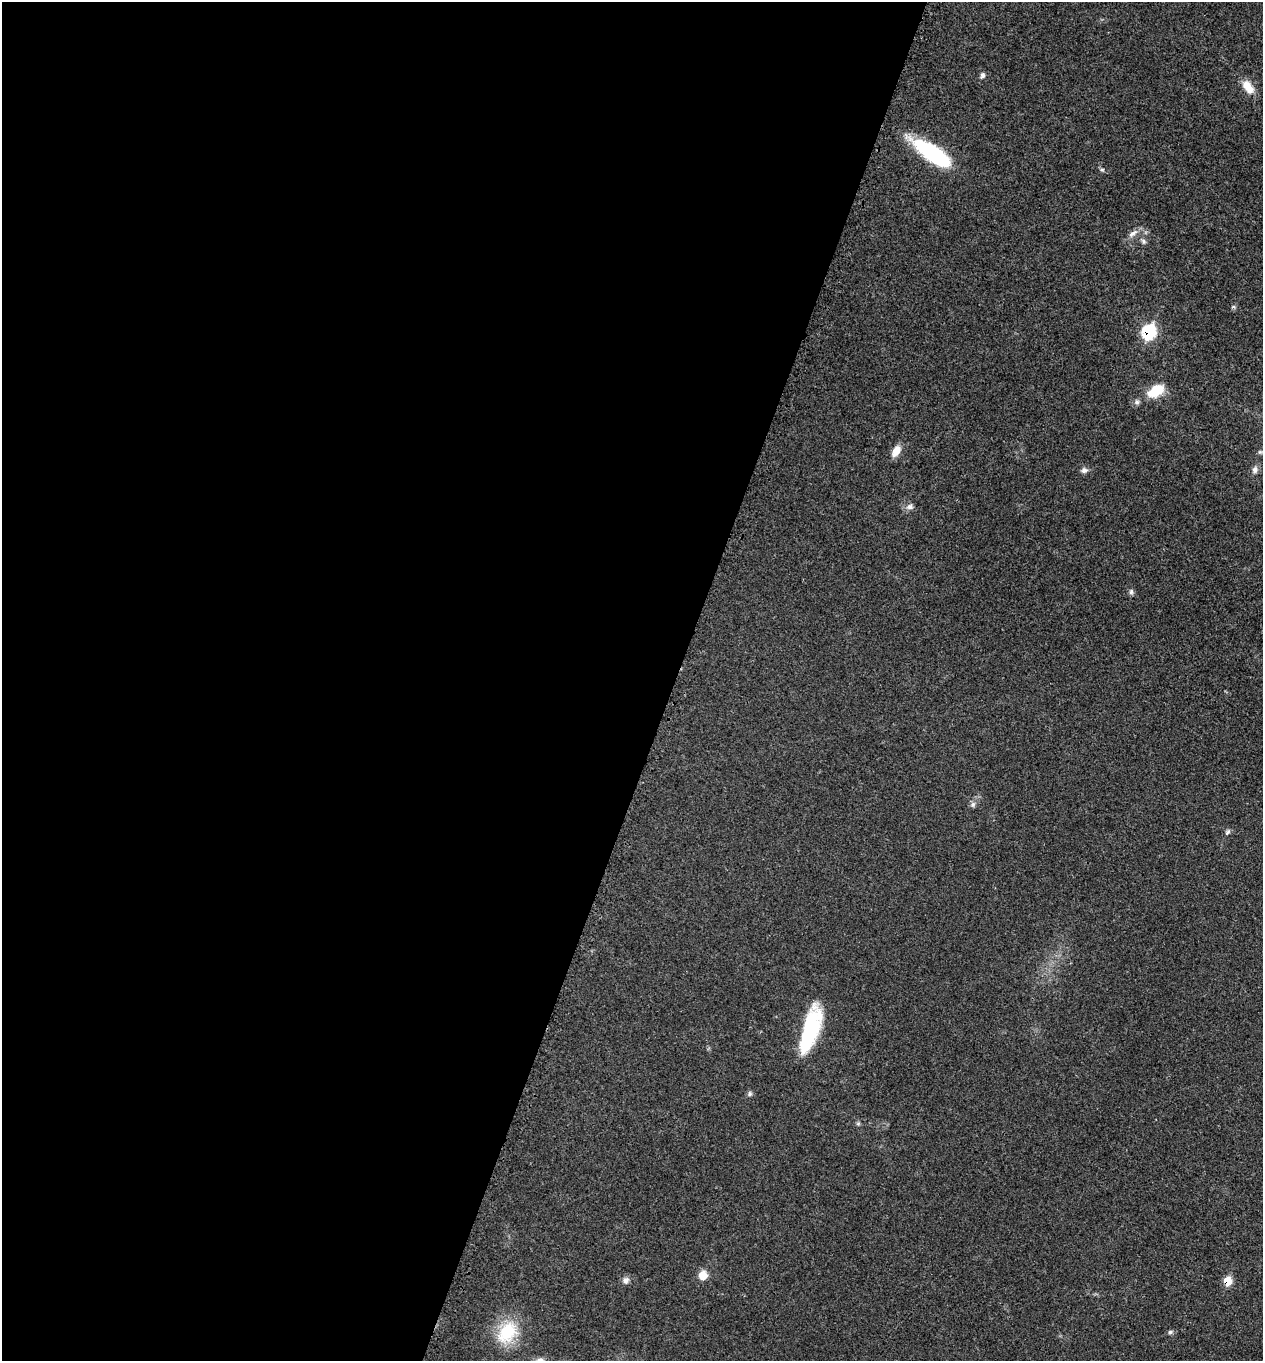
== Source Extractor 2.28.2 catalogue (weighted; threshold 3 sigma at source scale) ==
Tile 5 of 4 x 4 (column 1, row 2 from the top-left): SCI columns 228-1488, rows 2819-4177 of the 5629 x 5638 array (HDU 1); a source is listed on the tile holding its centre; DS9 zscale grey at full resolution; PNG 1265 x 1363 px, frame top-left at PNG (2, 2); no overlay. Shown black and unused: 53% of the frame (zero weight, under 3 of 4 exposures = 8% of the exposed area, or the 3 px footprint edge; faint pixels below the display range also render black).
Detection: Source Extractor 2.28.2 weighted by HDU 2 'WHT'; one run over the whole footprint, this tile lists its part. Background 0.0234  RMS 0.0034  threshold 0.0154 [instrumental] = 3 sigma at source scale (4.5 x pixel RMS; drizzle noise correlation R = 1.50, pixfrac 1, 0.05/0.05 arcsec/px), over >= 5 px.
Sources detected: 25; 1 inside a brighter listed object's ellipse — not listed separately; the other 24 listed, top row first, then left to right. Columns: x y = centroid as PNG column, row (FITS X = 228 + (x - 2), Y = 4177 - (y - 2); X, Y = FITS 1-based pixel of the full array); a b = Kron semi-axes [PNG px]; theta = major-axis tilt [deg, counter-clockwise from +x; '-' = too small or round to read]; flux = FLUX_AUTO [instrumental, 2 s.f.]
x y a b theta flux
982 75 7 5 76 1
1248 87 19 10 -53 4.5
932 153 46 15 -34 30
1102 170 5 5 - 0.53
1133 233 17 6 35 2
1143 241 8 6 -54 0.87
1149 332 11 9 74 22
1156 391 21 12 31 8.1
1137 402 7 7 - 0.96
896 451 13 8 61 3.7
1084 470 8 7 - 1.2
1255 470 10 7 85 1.2
910 507 10 8 10 1.3
1131 592 8 5 90 0.76
973 804 8 6 58 1
1227 832 8 5 52 0.77
810 1030 48 17 73 26
749 1094 7 6 - 0.76
858 1124 7 4 0 0.5
703 1275 10 9 - 3.6
626 1280 9 8 - 1.5
1227 1281 8 7 - 5.5
507 1332 32 22 53 14
1170 1332 6 6 - 0.59
Overlapping masked pixels (flux is a lower limit): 2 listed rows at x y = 1149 332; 1227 1281